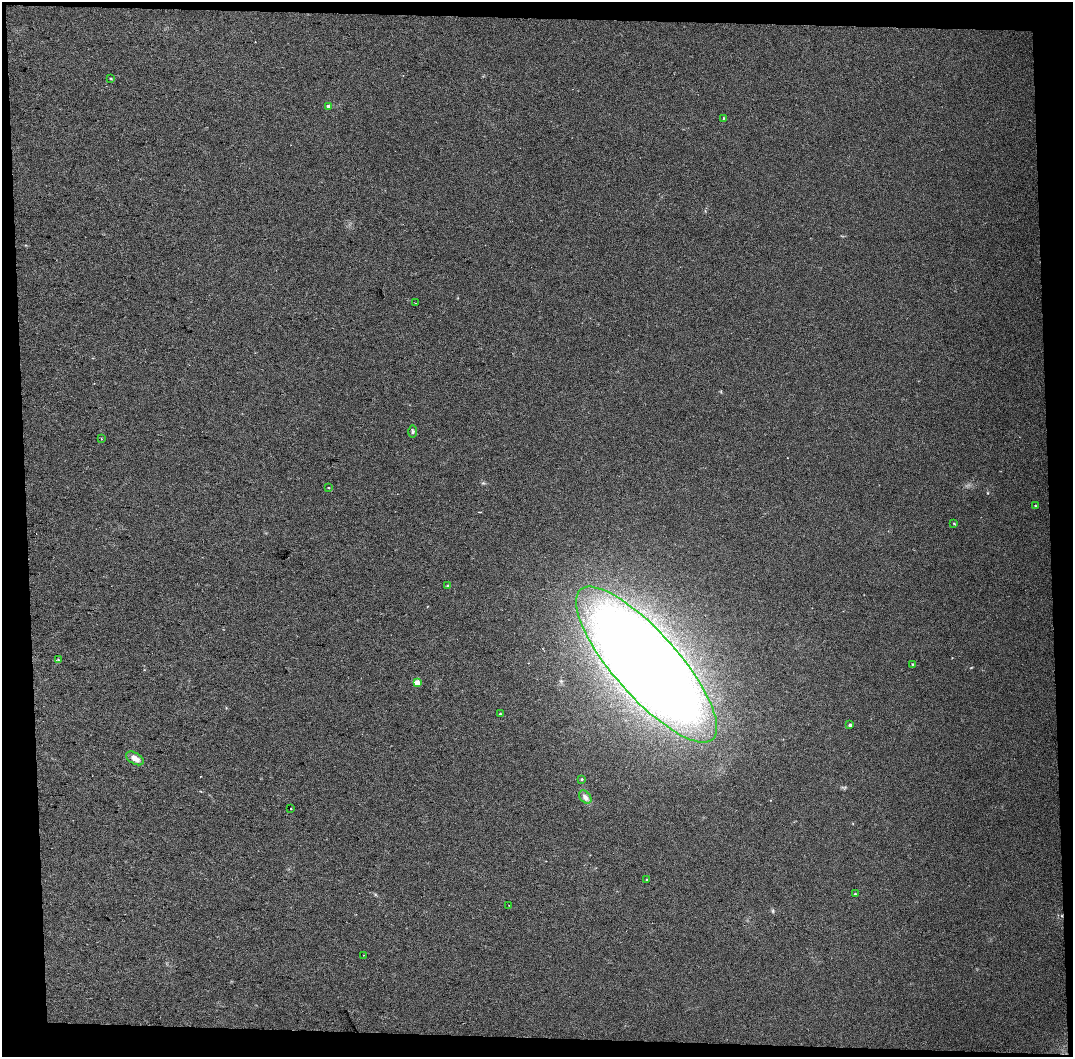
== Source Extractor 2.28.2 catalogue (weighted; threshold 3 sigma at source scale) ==
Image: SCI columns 44-2184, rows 1-2109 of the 2224 x 2109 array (HDU 1 of 3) = the unmasked area's bounding box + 8 px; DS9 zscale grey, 2 x 2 block average (1 PNG px = mean of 2 x 2 image px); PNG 1075 x 1059 px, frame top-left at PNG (2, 2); each listed source drawn as its Kron ellipse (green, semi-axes under 4 px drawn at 4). Shown black and unused: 8% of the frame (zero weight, under 2 of 3 exposures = <1% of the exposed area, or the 3 px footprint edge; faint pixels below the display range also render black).
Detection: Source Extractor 2.28.2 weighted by HDU 2 'WHT'. Background 0.12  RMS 0.016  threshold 0.0705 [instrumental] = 3 sigma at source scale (4.5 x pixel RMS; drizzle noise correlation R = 1.50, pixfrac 1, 0.0396/0.0396 arcsec/px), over >= 5 px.
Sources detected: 27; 1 inside a brighter object's white glare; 2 cosmic-ray / hot-pixel residue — neither listed nor drawn; the other 24 listed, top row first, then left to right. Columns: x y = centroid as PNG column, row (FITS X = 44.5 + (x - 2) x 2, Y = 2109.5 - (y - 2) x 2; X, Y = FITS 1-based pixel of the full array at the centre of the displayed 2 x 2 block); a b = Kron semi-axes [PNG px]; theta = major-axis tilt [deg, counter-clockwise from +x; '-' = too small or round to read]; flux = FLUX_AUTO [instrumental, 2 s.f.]
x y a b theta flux
111 78 3 2 - 2.7
328 106 3 3 - 14
723 118 3 3 - 2.9
415 303 2 2 - 3.6
413 432 6 4 -89 7.2
101 439 2 2 - 1.6
329 488 2 2 - 2.6
1035 505 2 2 - 2.8
954 523 3 2 - 2.1
448 586 3 3 - 4.4
58 660 3 3 - 3.5
912 664 2 2 - 2.8
646 665 100 32 -48 5100
417 683 3 3 - 74
500 714 2 2 - 3.8
850 725 2 2 - 9.3
135 758 10 5 -30 26
582 779 3 3 - 4.2
585 797 7 5 -48 15
291 808 2 2 - 12
647 880 2 2 - 5.4
855 894 3 2 - 2.5
509 905 2 2 - 3.1
363 955 2 2 - 1.7
Diffuse or blended objects may show on this block-average render without a row.